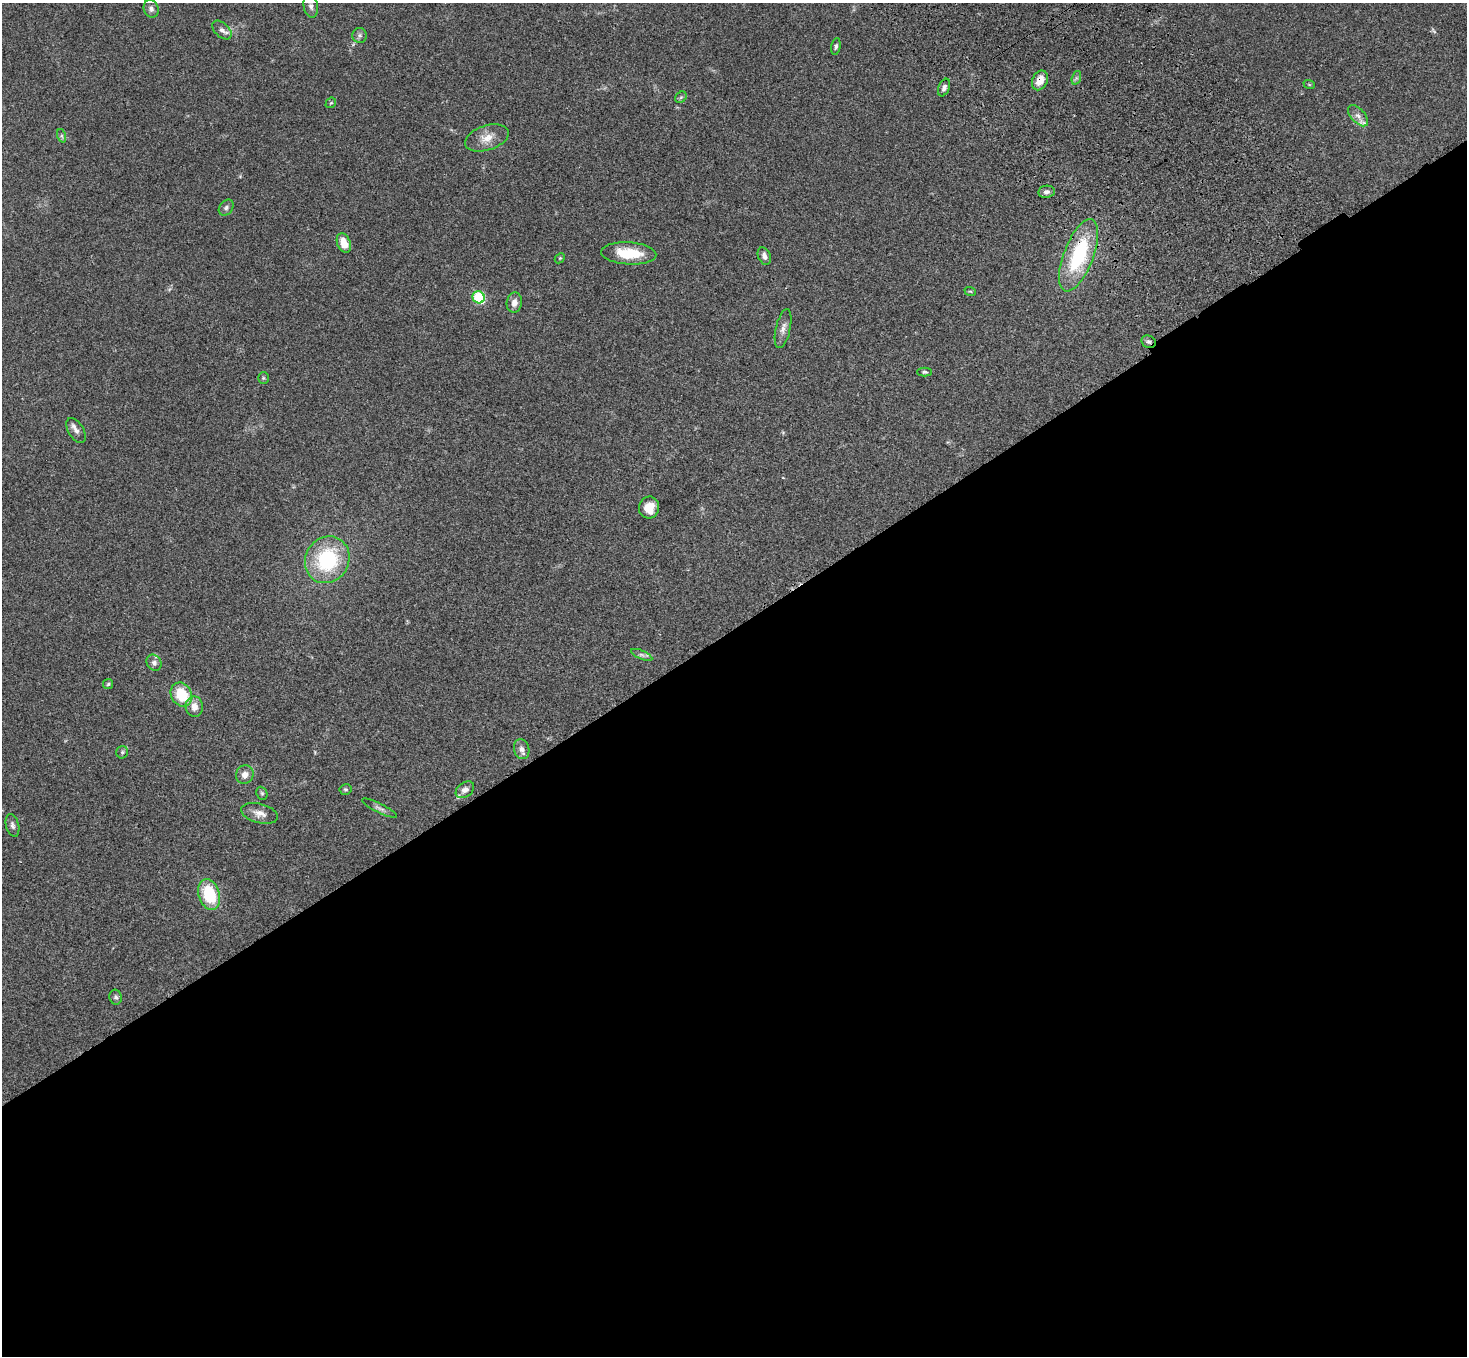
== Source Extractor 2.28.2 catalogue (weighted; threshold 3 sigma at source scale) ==
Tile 15 of 4 x 4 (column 3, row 4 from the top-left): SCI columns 3036-4500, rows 377-1730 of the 6068 x 6028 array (HDU 1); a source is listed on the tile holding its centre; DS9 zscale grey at full resolution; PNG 1469 x 1358 px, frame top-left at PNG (2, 3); each listed source drawn as its Kron ellipse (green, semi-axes under 4 px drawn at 4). Shown black and unused: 54% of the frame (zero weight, under 3 of 4 exposures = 6% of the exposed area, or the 3 px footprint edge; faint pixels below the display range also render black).
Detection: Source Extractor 2.28.2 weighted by HDU 2 'WHT'; one run over the whole footprint, this tile lists its part. Background 0.0472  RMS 0.0054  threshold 0.0241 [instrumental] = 3 sigma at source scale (4.5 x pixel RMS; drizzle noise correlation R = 1.50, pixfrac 1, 0.05/0.05 arcsec/px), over >= 5 px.
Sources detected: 50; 3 inside a brighter listed object's ellipse — not listed separately; the other 47 listed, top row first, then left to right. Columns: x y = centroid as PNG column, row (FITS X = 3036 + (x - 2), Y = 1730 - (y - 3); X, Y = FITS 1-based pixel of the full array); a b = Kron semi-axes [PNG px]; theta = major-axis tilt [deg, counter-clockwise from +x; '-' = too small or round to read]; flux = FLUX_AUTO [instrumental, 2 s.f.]
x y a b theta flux
311 6 11 7 -82 2.3
151 9 9 7 -67 1.9
222 30 12 7 -42 2.4
360 35 7 7 - 1.5
836 46 8 4 80 1.1
1076 78 7 4 72 1
1040 80 10 7 66 6.1
1309 84 6 3 -19 0.54
944 88 9 5 67 1.8
681 97 6 5 - 0.87
331 103 6 4 42 0.67
1358 116 13 7 -47 2.7
62 136 7 4 -71 0.91
487 138 22 12 18 6.9
1046 192 8 6 9 1.8
226 208 9 6 52 1.6
344 243 10 6 -69 6.6
629 253 27 11 -3 17
1079 255 38 15 69 43
764 256 9 6 -67 2.1
560 258 6 4 44 0.67
970 291 6 3 -19 0.55
479 297 6 6 - 40
514 303 10 7 80 2.9
783 328 20 7 77 3.3
1149 342 7 6 - 1.4
924 372 7 4 0 0.9
263 378 6 5 - 0.75
76 430 14 7 -59 2.6
649 507 11 10 - 7.3
327 560 24 21 58 40
642 655 11 4 -23 1.3
154 663 8 7 - 1.9
108 684 5 5 - 0.68
181 695 12 10 -61 16
194 706 10 8 -82 4.6
522 749 10 7 -73 2.7
122 752 6 6 - 1.1
245 775 9 8 - 3.3
345 789 6 5 - 0.82
465 790 10 7 36 2.6
262 793 7 5 -68 0.86
379 808 19 4 -26 2
260 813 19 9 -14 4.2
12 825 11 6 -75 1.8
209 894 16 10 -72 25
116 997 7 6 - 1.3
Overlapping masked pixels (flux is a lower limit): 3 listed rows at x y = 1040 80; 1079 255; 1149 342